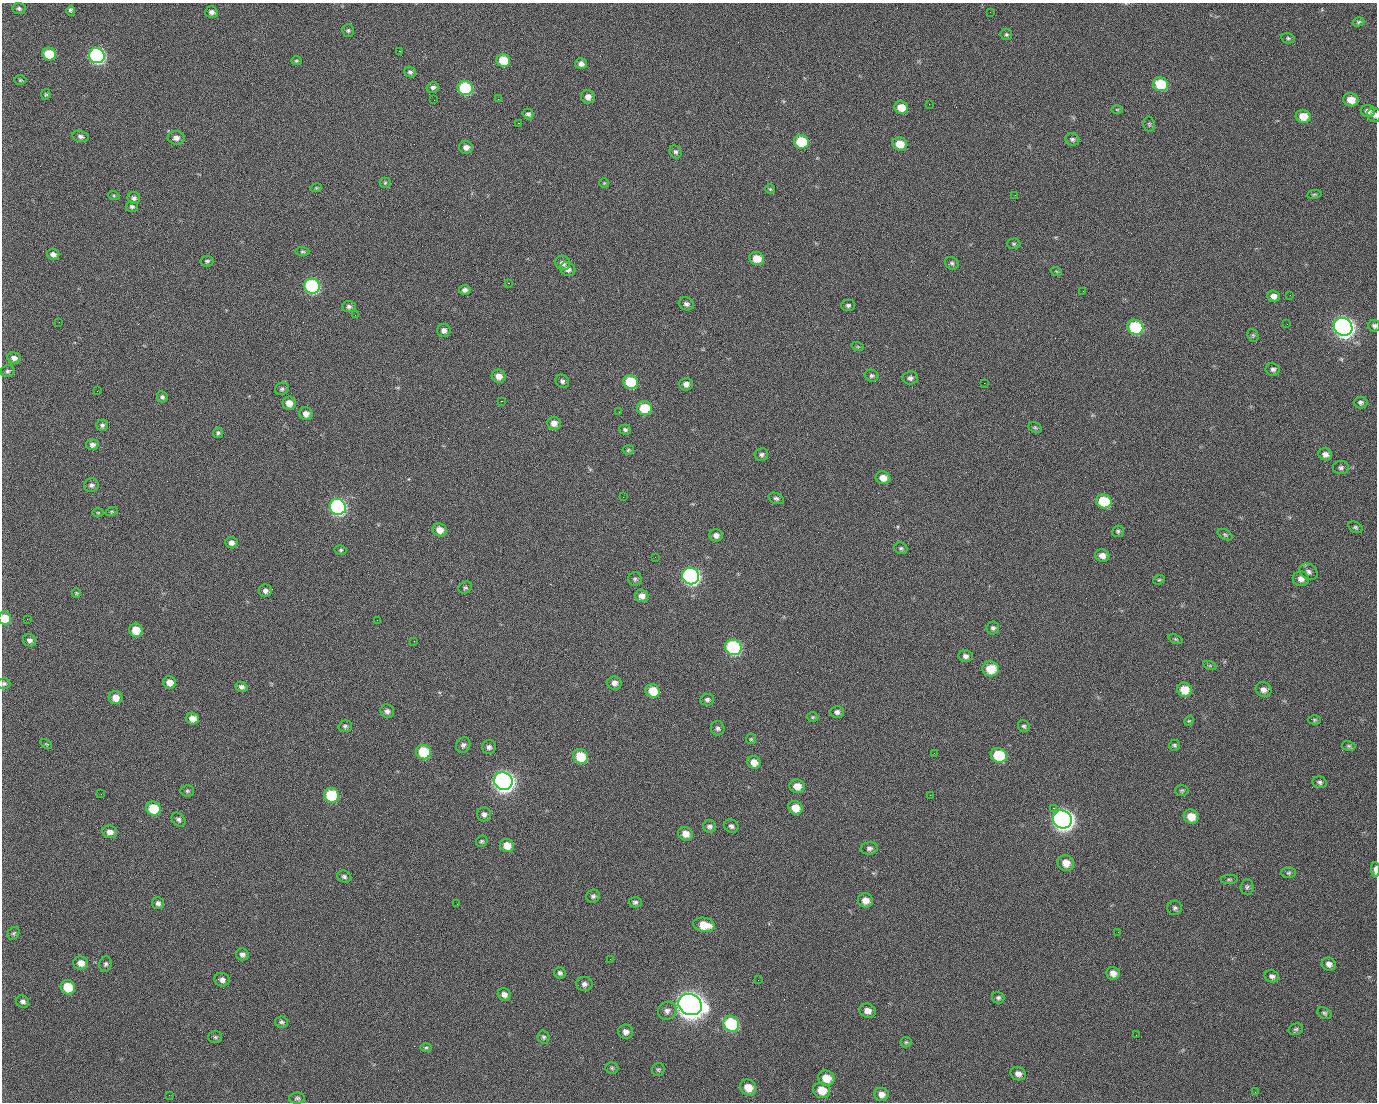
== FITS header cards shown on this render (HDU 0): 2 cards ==
NAXIS1  =                 1375 / length of data axis 1
NAXIS2  =                 1100 / length of data axis 2

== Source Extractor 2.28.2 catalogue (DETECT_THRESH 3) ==
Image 1375 x 1100 px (HDU 0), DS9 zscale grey, 1 PNG px = 1 image px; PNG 1379 x 1104 px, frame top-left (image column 1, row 1100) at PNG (2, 3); each listed source drawn as its Kron ellipse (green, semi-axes under 4 px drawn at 4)
Background 1490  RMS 31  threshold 92.4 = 3 sigma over >= 5 px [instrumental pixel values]
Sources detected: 248; all 248 listed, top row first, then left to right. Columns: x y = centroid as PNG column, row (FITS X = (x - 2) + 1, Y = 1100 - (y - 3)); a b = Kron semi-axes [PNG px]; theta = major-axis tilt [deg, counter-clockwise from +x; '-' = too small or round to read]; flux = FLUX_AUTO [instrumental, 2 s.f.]
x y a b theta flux
19 8 6 5 - 4.6e+03
71 11 5 3 - 6.8e+03
211 12 6 6 - 7.6e+03
990 12 3 2 - 1.8e+03
1358 22 6 4 17 3.3e+03
348 31 6 6 - 4.1e+03
1006 35 6 5 - 3.7e+03
1288 38 7 5 -14 3.5e+03
399 51 2 2 - 2.4e+04
49 54 7 6 - 7.1e+04
97 56 8 7 - 4.9e+05
503 60 7 6 - 5.8e+04
296 61 5 4 - 2.9e+03
581 64 6 5 - 8.6e+03
410 72 6 5 - 5.5e+03
20 80 6 5 - 2.7e+03
1161 84 8 7 - 1.0e+05
433 87 6 5 - 5.9e+03
465 88 7 7 - 1.7e+05
46 94 5 4 - 2.7e+03
588 97 7 6 - 1.3e+04
498 99 2 2 - 1.2e+03
434 100 2 2 - 4.3e+03
1351 100 7 6 - 2.6e+04
929 104 2 2 - 8.0e+02
901 107 7 6 - 3.3e+04
1117 109 5 3 - 2.0e+03
1368 111 7 6 - 9.6e+03
528 114 5 5 - 6.2e+03
1374 115 7 7 - 6.3e+03
1303 116 7 6 - 3.5e+04
518 123 2 2 - 2.8e+04
1149 124 7 5 -80 3.1e+03
80 136 8 5 -14 5.7e+03
176 138 8 7 - 1.1e+04
1072 139 7 6 - 5.4e+03
801 142 7 7 - 8.9e+04
900 144 7 6 - 3.1e+04
466 147 7 6 - 1.0e+04
675 152 7 5 -56 5.1e+03
385 183 5 5 - 2.9e+03
604 183 5 5 - 2.3e+03
316 188 6 3 17 2.3e+03
770 189 5 4 - 2.6e+03
1314 194 7 3 8 2.8e+03
1015 195 2 2 - 7.2e+03
114 196 6 4 -19 2.5e+03
134 198 6 6 - 6.1e+03
132 207 6 5 - 4.2e+03
1014 244 7 5 1 3.4e+03
302 251 7 4 -5 2.9e+03
53 254 6 5 - 8.5e+03
757 258 7 6 - 3.1e+04
207 261 6 5 - 3.6e+03
563 263 7 7 - 9.5e+03
952 263 7 6 - 4.4e+03
568 269 8 6 -29 9.9e+03
1056 271 6 3 -19 2.2e+03
508 283 2 2 - 5.7e+04
312 286 8 7 - 3.0e+05
465 290 6 5 - 7.1e+03
1083 291 2 2 - 3.4e+03
1290 295 2 2 - 2.1e+03
1273 296 6 5 - 1.1e+04
686 304 8 6 -21 6.6e+03
848 305 7 5 0 4.7e+03
349 307 6 5 - 5.6e+03
355 315 2 2 - 8.9e+02
59 322 2 2 - 1.4e+03
1287 324 2 2 - 1.3e+03
1374 326 6 6 - 4.9e+03
1135 327 8 7 - 1.7e+05
1343 327 9 8 - 1.4e+06
444 330 6 6 - 9.8e+03
1253 335 7 5 -70 3.4e+03
858 347 6 4 -19 2.5e+03
14 358 7 5 -10 9.0e+03
1273 369 7 6 - 5.9e+03
8 371 7 6 - 4.8e+03
499 376 7 6 - 1.6e+04
871 376 7 6 - 4.4e+03
910 378 8 6 3 7.1e+03
562 381 7 6 - 5.3e+03
630 382 7 7 - 9.0e+04
984 383 2 2 - 1.5e+04
686 384 7 6 - 1.0e+04
282 389 7 6 - 4.3e+03
97 391 2 2 - 1.3e+03
162 397 6 5 - 4.4e+03
501 401 3 2 - 5.9e+04
289 403 7 6 - 2.0e+04
1360 403 7 6 - 5.2e+03
644 408 7 7 - 6.6e+04
619 412 2 2 - 1.0e+03
306 414 7 6 - 1.4e+04
554 423 7 6 - 1.5e+04
102 425 6 5 - 5.0e+03
1035 428 7 5 -28 3.3e+03
625 430 6 5 - 4.1e+03
218 433 5 5 - 4.3e+03
92 445 6 5 - 7.6e+03
628 450 5 4 - 3.0e+03
1325 454 7 6 - 1.0e+04
761 455 7 6 - 6.0e+03
1341 468 8 6 0 5.6e+03
883 478 7 6 - 2.0e+04
91 485 7 6 - 5.9e+03
623 497 3 2 - 3.2e+03
776 498 8 5 -22 5.3e+03
1104 501 8 7 - 8.6e+04
338 507 8 7 - 5.4e+05
112 511 6 4 18 2.4e+03
98 513 5 3 - 2.1e+03
1355 527 8 5 -29 4.1e+03
440 530 7 6 - 2.0e+04
1118 531 6 5 - 4.3e+03
716 535 7 6 - 9.6e+03
1225 535 8 5 -31 3.7e+03
231 543 6 5 - 9.1e+03
901 548 6 5 - 3.8e+03
341 550 6 5 - 3.5e+03
1102 555 7 6 - 1.4e+04
655 557 2 2 - 9.5e+02
1308 572 10 7 -33 8.1e+03
691 576 9 8 - 6.4e+05
635 579 7 7 - 4.7e+03
1301 579 8 7 - 1.2e+04
1159 580 6 4 20 2.7e+03
465 588 7 5 31 3.8e+03
265 591 6 6 - 7.3e+03
76 593 5 4 - 2.3e+03
642 596 7 6 - 1.4e+04
5 618 7 6 - 4.1e+04
27 619 2 2 - 4.6e+03
377 620 2 2 - 1.2e+04
993 628 6 6 - 5.3e+03
136 630 7 6 - 3.9e+04
1176 639 7 4 -20 3.1e+03
30 640 7 6 - 6.9e+03
414 641 2 2 - 9.9e+02
733 647 8 7 - 3.1e+05
965 656 7 6 - 7.4e+03
1210 666 6 4 -19 2.7e+03
991 669 8 7 - 4.6e+04
170 682 7 6 - 1.9e+04
4 683 6 5 - 4.6e+03
614 683 7 6 - 1.1e+04
241 687 6 5 - 6.5e+03
1184 690 7 7 - 3.7e+04
1264 690 8 7 - 1.1e+04
653 691 7 6 - 4.4e+04
116 697 7 6 - 2.0e+04
707 699 7 6 - 5.7e+03
387 711 7 6 - 7.9e+03
837 712 6 6 - 7.2e+03
812 717 6 5 - 2.9e+03
193 719 6 6 - 1.9e+04
1314 720 6 4 0 2.8e+03
1189 721 5 4 - 2.2e+03
345 726 7 5 16 4.6e+03
1024 726 6 5 - 3.7e+03
718 728 7 6 - 6.1e+03
751 739 5 5 - 2.9e+03
46 744 6 4 -32 2.5e+03
463 745 8 6 59 6.9e+03
1175 745 5 5 - 4.1e+03
1349 746 6 5 - 3.4e+03
489 747 7 7 - 7.1e+03
424 752 7 7 - 9.2e+04
934 753 3 2 - 1.9e+03
999 755 8 7 - 1.1e+05
580 756 8 7 - 6.8e+04
754 762 7 6 - 2.0e+04
503 781 9 8 - 1.4e+06
1320 782 7 5 -14 4.9e+03
797 786 8 7 - 2.3e+04
1182 790 7 5 1 3.4e+03
187 791 7 5 -2 4.4e+03
101 794 2 2 - 2.9e+03
331 795 8 7 - 1.3e+05
930 795 2 2 - 8.5e+03
795 808 7 6 - 2.8e+04
1053 808 2 2 - 1.7e+04
153 809 7 6 - 6.9e+04
484 814 7 7 - 7.9e+03
1191 817 7 7 - 3.0e+04
178 819 8 6 -45 5.8e+03
1062 819 10 9 - 1.4e+06
709 826 6 6 - 6.4e+03
731 826 7 6 - 5.9e+03
110 832 7 6 - 1.2e+04
685 834 7 6 - 1.8e+04
482 841 6 5 - 3.7e+03
507 845 7 6 - 2.5e+04
869 848 9 6 6 6.2e+03
1066 863 8 7 - 2.3e+04
1375 870 7 3 -89 9.8e+03
1289 873 7 5 2 3.8e+03
344 877 7 5 -25 5.5e+03
1229 879 8 4 4 3.7e+03
1247 887 7 6 - 4.5e+03
593 896 7 6 - 5.3e+03
865 900 7 7 - 1.8e+04
635 902 6 5 - 5.0e+03
158 903 6 6 - 6.8e+03
457 904 3 2 - 1.6e+03
1175 908 7 7 - 5.5e+03
704 925 11 7 -11 4.1e+04
1118 932 2 2 - 2.5e+03
14 933 7 5 50 3.4e+03
242 954 6 6 - 7.5e+03
610 959 2 2 - 2.8e+03
81 963 7 6 - 1.6e+04
105 964 7 6 - 4.8e+03
1329 964 7 6 - 9.6e+03
560 973 6 5 - 5.7e+03
1113 973 7 6 - 1.2e+04
1272 976 7 6 - 7.0e+03
222 980 8 7 - 9.4e+03
758 980 2 2 - 2.1e+03
584 984 8 7 - 7.5e+03
68 987 7 7 - 5.7e+04
504 994 7 6 - 1.1e+04
998 998 6 5 - 4.5e+03
23 1002 7 6 - 6.3e+03
690 1005 12 10 -28 2.9e+06
667 1011 9 8 - 1.1e+04
867 1011 8 7 - 1.4e+04
1324 1013 7 5 -31 3.8e+03
281 1022 6 5 - 4.7e+03
731 1024 8 7 - 1.8e+05
1296 1029 7 5 15 4.1e+03
626 1032 7 7 - 1.1e+04
1136 1035 2 2 - 1.0e+03
215 1037 7 5 -1 3.5e+03
543 1037 6 6 - 4.4e+03
906 1042 5 5 - 3.3e+03
426 1047 6 4 1 2.7e+03
612 1068 6 5 - 3.6e+03
658 1069 6 6 - 3.8e+03
1018 1074 8 6 -21 1.1e+04
826 1078 8 7 - 3.5e+04
748 1087 8 7 - 3.0e+04
822 1090 9 7 -25 3.5e+04
1255 1092 2 2 - 9.8e+02
881 1094 7 6 - 1.3e+04
169 1095 2 2 - 6.1e+03
297 1098 8 5 2 4.5e+03
At the frame edge (FLAGS 8, measured only in part): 5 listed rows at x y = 1374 115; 1374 326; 5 618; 4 683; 1375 870